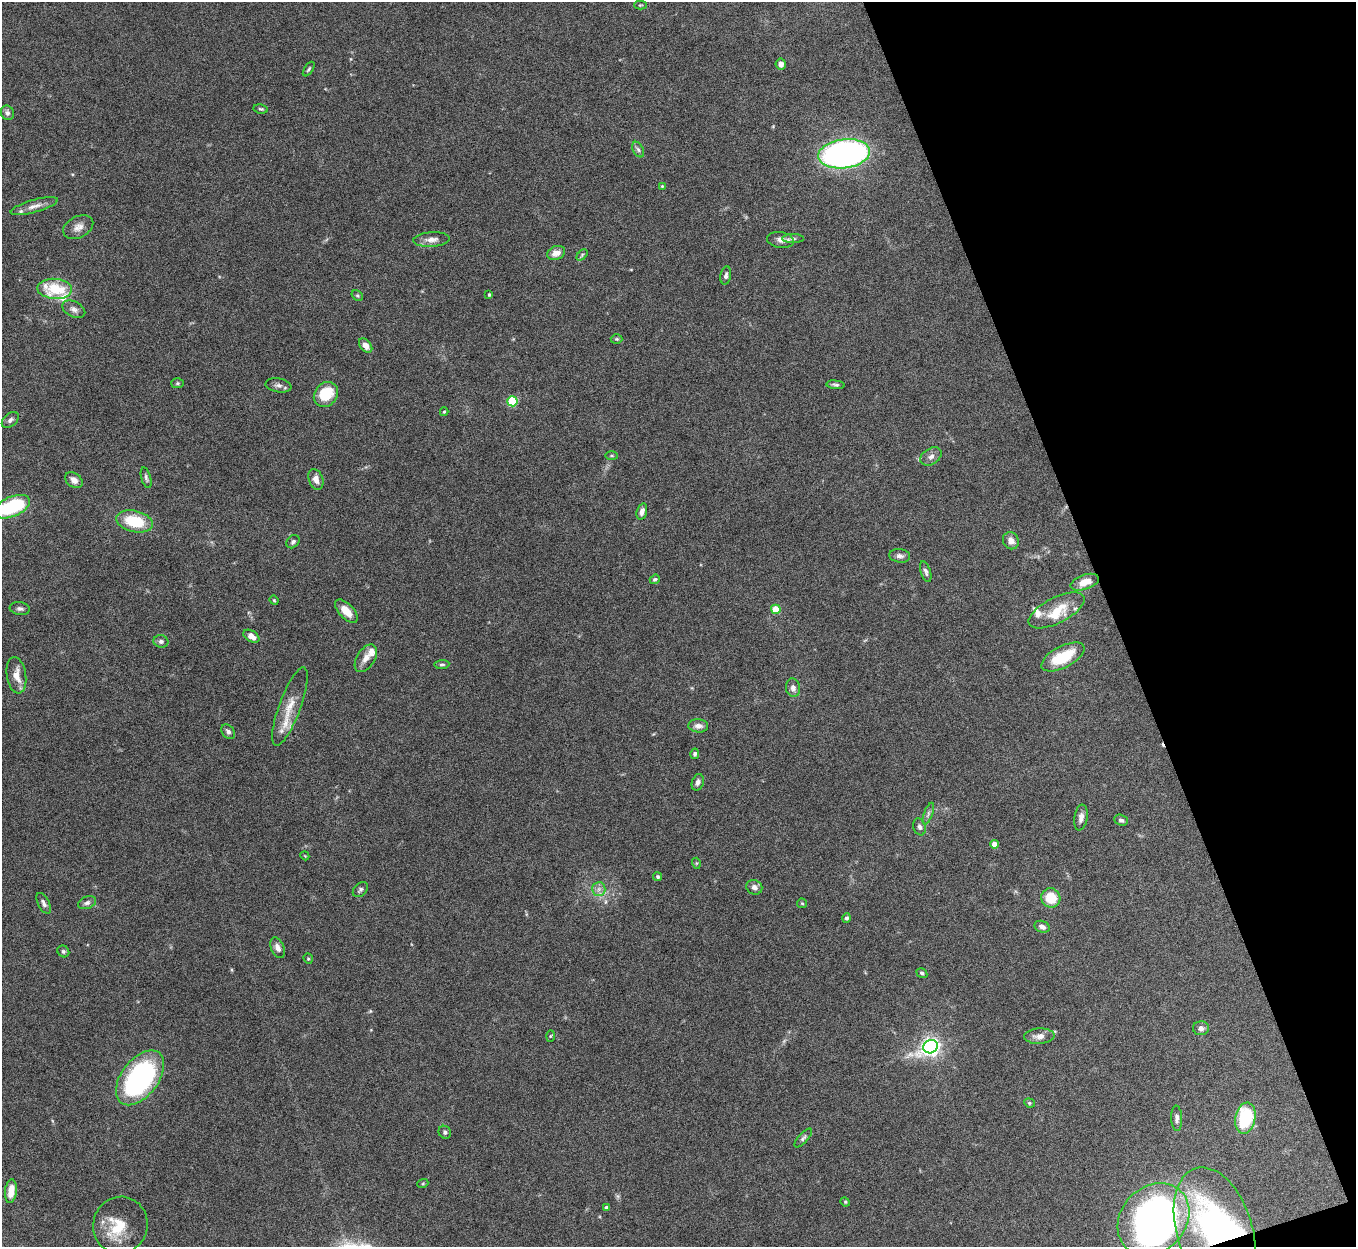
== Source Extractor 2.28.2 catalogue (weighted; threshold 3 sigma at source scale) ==
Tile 12 of 4 x 4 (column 4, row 3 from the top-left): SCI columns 4062-5415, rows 1395-2639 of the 5422 x 5403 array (HDU 1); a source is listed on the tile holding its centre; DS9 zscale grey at full resolution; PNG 1358 x 1249 px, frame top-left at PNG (2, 2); each listed source drawn as its Kron ellipse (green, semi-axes under 4 px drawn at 4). Shown black and unused: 18% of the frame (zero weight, under 8 of 15 exposures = <1% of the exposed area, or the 3 px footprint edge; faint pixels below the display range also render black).
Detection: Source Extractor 2.28.2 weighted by HDU 2 'WHT'; one run over the whole footprint, this tile lists its part. Background 0.161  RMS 0.0048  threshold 0.0196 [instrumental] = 3 sigma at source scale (4.09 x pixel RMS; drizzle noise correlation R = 1.36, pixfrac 0.8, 0.05/0.05 arcsec/px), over >= 5 px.
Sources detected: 110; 1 too faint to see at this stretch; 2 inside a brighter object's white glare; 1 cosmic-ray / hot-pixel residue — neither listed nor drawn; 8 inside a brighter listed object's ellipse — not listed separately; the other 98 listed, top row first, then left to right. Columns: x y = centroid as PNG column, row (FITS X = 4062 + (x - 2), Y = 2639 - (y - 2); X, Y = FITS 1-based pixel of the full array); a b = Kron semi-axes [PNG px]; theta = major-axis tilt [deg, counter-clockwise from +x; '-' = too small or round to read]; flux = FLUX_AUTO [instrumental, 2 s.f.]
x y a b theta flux
640 5 6 4 0 0.48
781 64 5 5 - 2.4
309 69 8 4 55 0.75
261 109 7 4 -10 0.68
7 113 7 6 - 1.5
638 150 8 5 -62 1.2
844 154 26 14 7 150
662 186 3 3 - 0.42
34 206 24 6 16 3.4
78 227 16 10 28 3.5
431 239 18 7 4 3.1
793 239 11 4 0 1.3
780 240 13 8 -9 2.7
556 253 9 6 21 3.5
582 255 7 4 47 0.67
726 275 9 5 80 1.4
55 289 17 10 -4 18
489 294 4 3 - 0.7
357 296 6 4 -34 0.63
74 309 12 7 -28 2.1
617 339 6 5 - 0.63
366 345 8 5 -50 3.3
177 383 6 5 - 0.66
278 385 13 7 -10 1.8
835 385 9 4 -6 0.99
326 395 13 11 52 14
512 401 5 5 - 31
444 412 4 3 - 0.57
10 420 10 6 40 1.4
612 456 6 3 0 0.54
931 456 11 8 33 2.2
146 478 10 4 -74 1.1
316 479 10 7 -71 2.7
74 480 10 7 -37 2.4
12 507 19 10 23 31
642 511 8 5 72 2
135 521 18 10 -13 18
1011 541 9 7 -59 3.1
293 542 7 5 44 1
900 556 10 6 -6 1.9
926 572 10 5 -73 1.3
655 579 5 4 - 0.75
1085 582 15 7 19 5.5
274 600 5 4 - 0.5
20 609 10 6 -7 1.4
776 609 5 4 - 11
1057 610 30 12 27 11
346 611 14 7 -47 5.4
251 636 9 5 -32 3.6
161 641 7 6 - 1.4
1063 657 24 10 27 15
366 658 15 9 58 3.7
442 664 7 4 5 0.8
16 675 18 9 -81 5.5
793 688 9 7 -81 2.1
290 707 41 11 70 8.9
698 726 10 6 -3 2.4
228 732 8 6 -49 1.4
695 754 5 4 - 0.98
698 782 8 6 71 1.5
928 814 11 4 71 1.3
1081 818 13 6 81 2.5
1121 820 7 5 -22 1.1
919 827 8 6 -71 1.4
994 844 4 4 - 4.3
305 856 4 3 - 0.31
696 863 5 3 - 0.41
658 877 5 4 - 0.86
754 887 8 7 - 2.1
599 889 7 6 - 1.7
360 890 9 6 46 1.1
1051 898 10 9 - 10
44 903 11 5 -63 1.7
87 903 9 6 21 1.5
802 903 5 4 - 0.53
847 918 4 4 - 1.1
1042 927 8 5 -21 2
278 948 11 6 -67 2.2
63 951 6 5 - 0.87
308 959 5 4 - 0.62
922 973 6 5 - 0.8
1201 1028 8 7 - 1.8
550 1036 6 4 87 0.45
1039 1036 15 7 3 3.3
931 1047 7 6 - 210
140 1078 31 18 53 91
1029 1103 5 4 - 0.61
1177 1118 13 5 -88 1.6
1245 1118 16 10 79 24
445 1132 7 6 - 1
803 1138 12 4 48 1.1
423 1183 6 3 20 0.47
11 1191 12 6 84 6.1
845 1202 5 4 - 0.5
607 1208 4 4 - 1.8
1153 1219 39 32 45 200
120 1225 28 27 - 13
1215 1231 65 38 -73 120
Overlapping masked pixels (flux is a lower limit): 1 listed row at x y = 1215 1231
Isophote crosses this tile's border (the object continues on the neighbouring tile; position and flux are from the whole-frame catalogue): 1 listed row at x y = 12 507